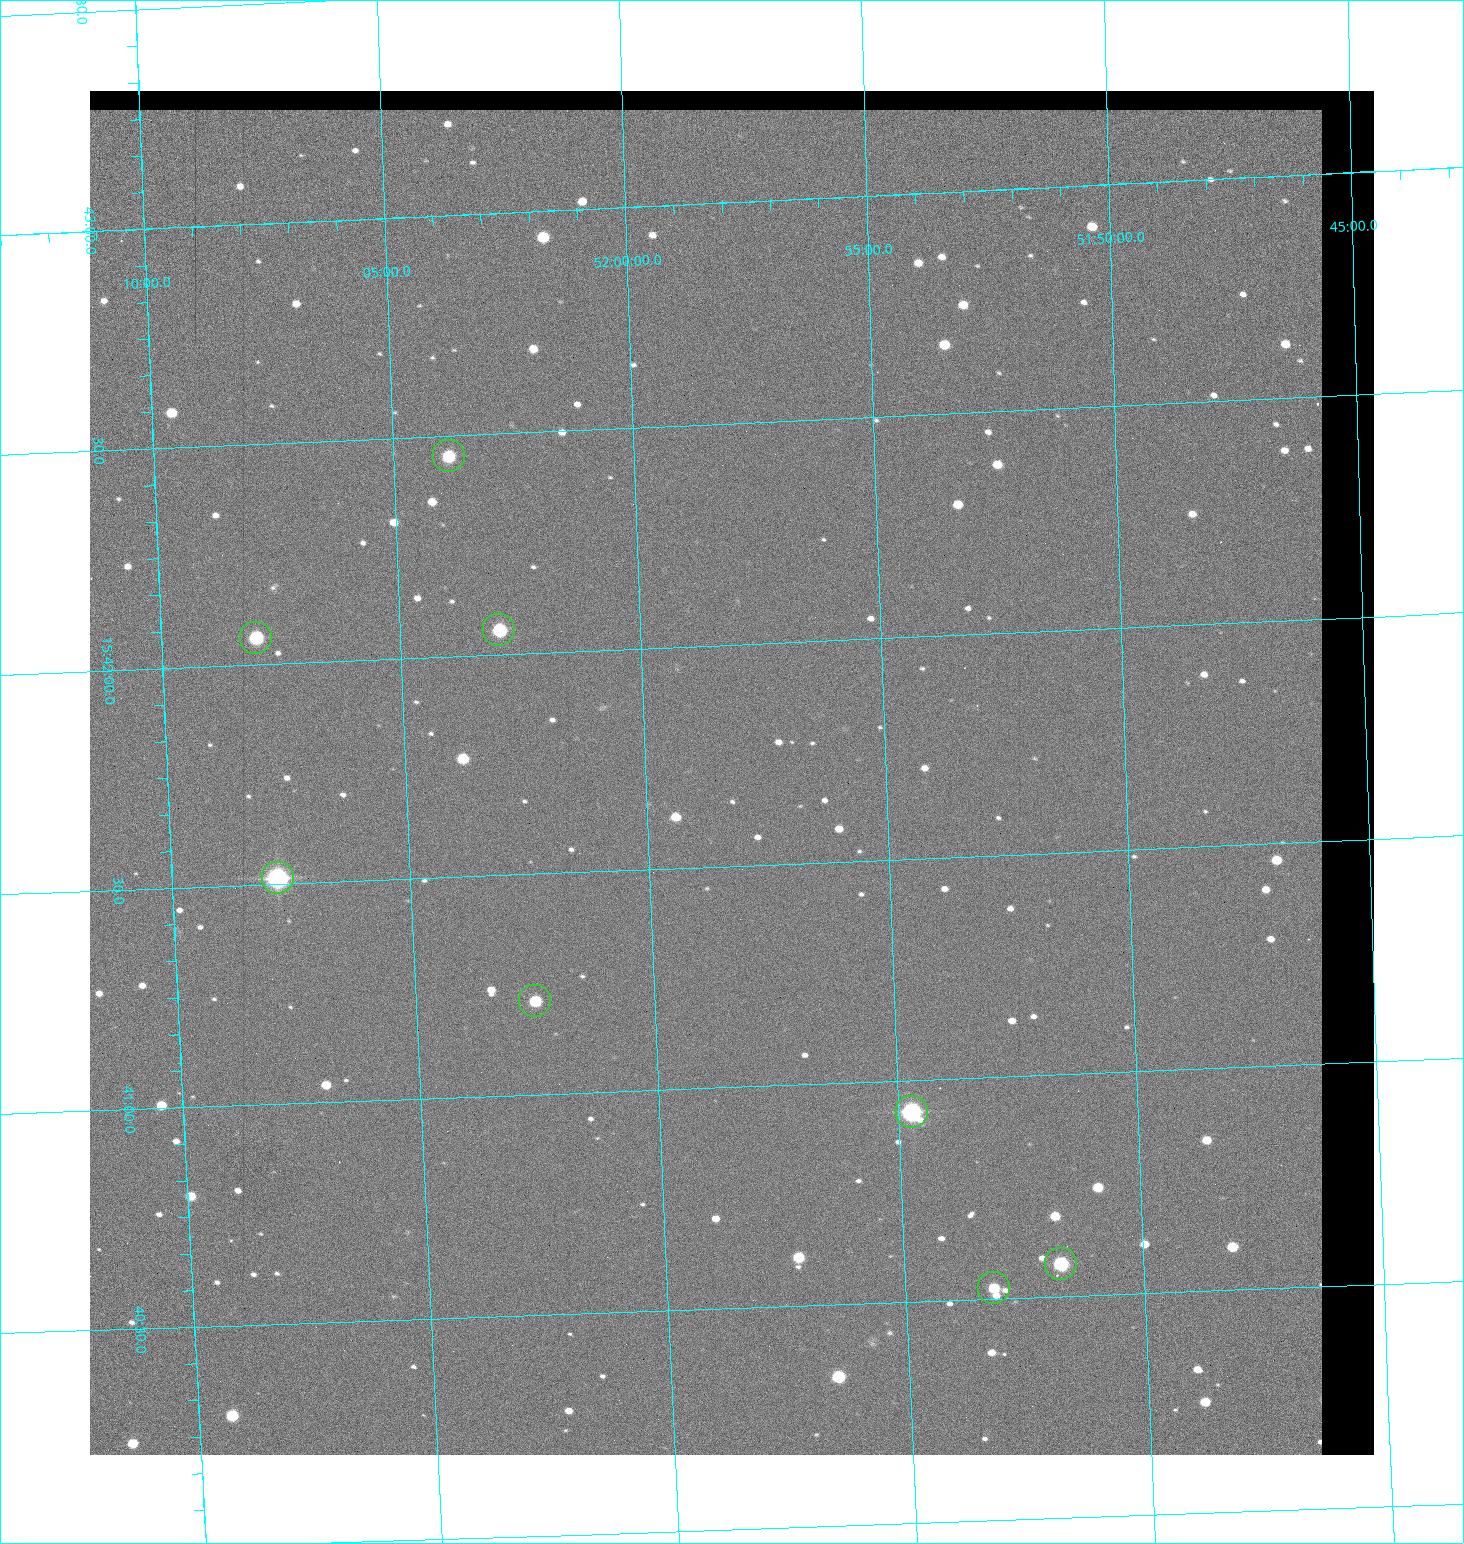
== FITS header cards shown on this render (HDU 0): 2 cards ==
NAXIS1  =                 1284 / length of data axis 1
NAXIS2  =                 1364 / length of data axis 2

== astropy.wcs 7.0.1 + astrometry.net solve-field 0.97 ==
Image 1284 x 1364 px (HDU 0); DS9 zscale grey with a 90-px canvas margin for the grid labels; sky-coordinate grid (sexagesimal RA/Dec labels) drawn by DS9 from the SOLVED WCS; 8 Tycho-2 reference stars matched to detected sources circled (green)
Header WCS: RA---TAN/DEC--TAN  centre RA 15:41:43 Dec +51:58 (235.43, +51.97 deg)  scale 1.26 arcsec/px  FOV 26.9' x 28.5'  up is +92 deg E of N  parity flipped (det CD > 0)
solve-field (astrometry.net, Tycho-2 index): VERIFIED the header's WCS against the Tycho-2 star catalogue (8 matches, 0 conflicts) and refined it, rather than solving blind
Solved WCS: RA---TAN-SIP/DEC--TAN-SIP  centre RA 15:41:43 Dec +51:58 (235.43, +51.97 deg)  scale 1.25 arcsec/px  FOV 26.8' x 28.5'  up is +92 deg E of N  parity flipped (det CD > 0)
The solver's refit moves the header's centre by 0.41 arcsec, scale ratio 0.9968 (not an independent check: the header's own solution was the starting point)
Tycho-2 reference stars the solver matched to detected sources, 8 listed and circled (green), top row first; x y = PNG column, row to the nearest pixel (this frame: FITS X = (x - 90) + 1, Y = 1364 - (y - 91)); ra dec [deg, ICRS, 3 dp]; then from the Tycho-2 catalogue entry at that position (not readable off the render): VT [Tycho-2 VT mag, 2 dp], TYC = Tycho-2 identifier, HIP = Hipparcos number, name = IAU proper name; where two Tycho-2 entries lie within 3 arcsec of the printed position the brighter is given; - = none
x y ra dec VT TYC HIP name
449 456 235.614 +52.064 11.61 3489-1132-1 - -
499 630 235.514 +52.049 11.19 3489-1407-1 - -
256 638 235.515 +52.133 11.12 3489-1380-1 - -
278 878 235.378 +52.130 9.31 3489-1322-1 76850 -
535 1001 235.303 +52.042 11.52 3489-958-1 - -
912 1112 235.232 +51.912 9.59 3489-824-1 - -
1061 1264 235.143 +51.862 10.97 3489-1016-1 - -
994 1288 235.131 +51.886 12.29 3489-908-1 - -